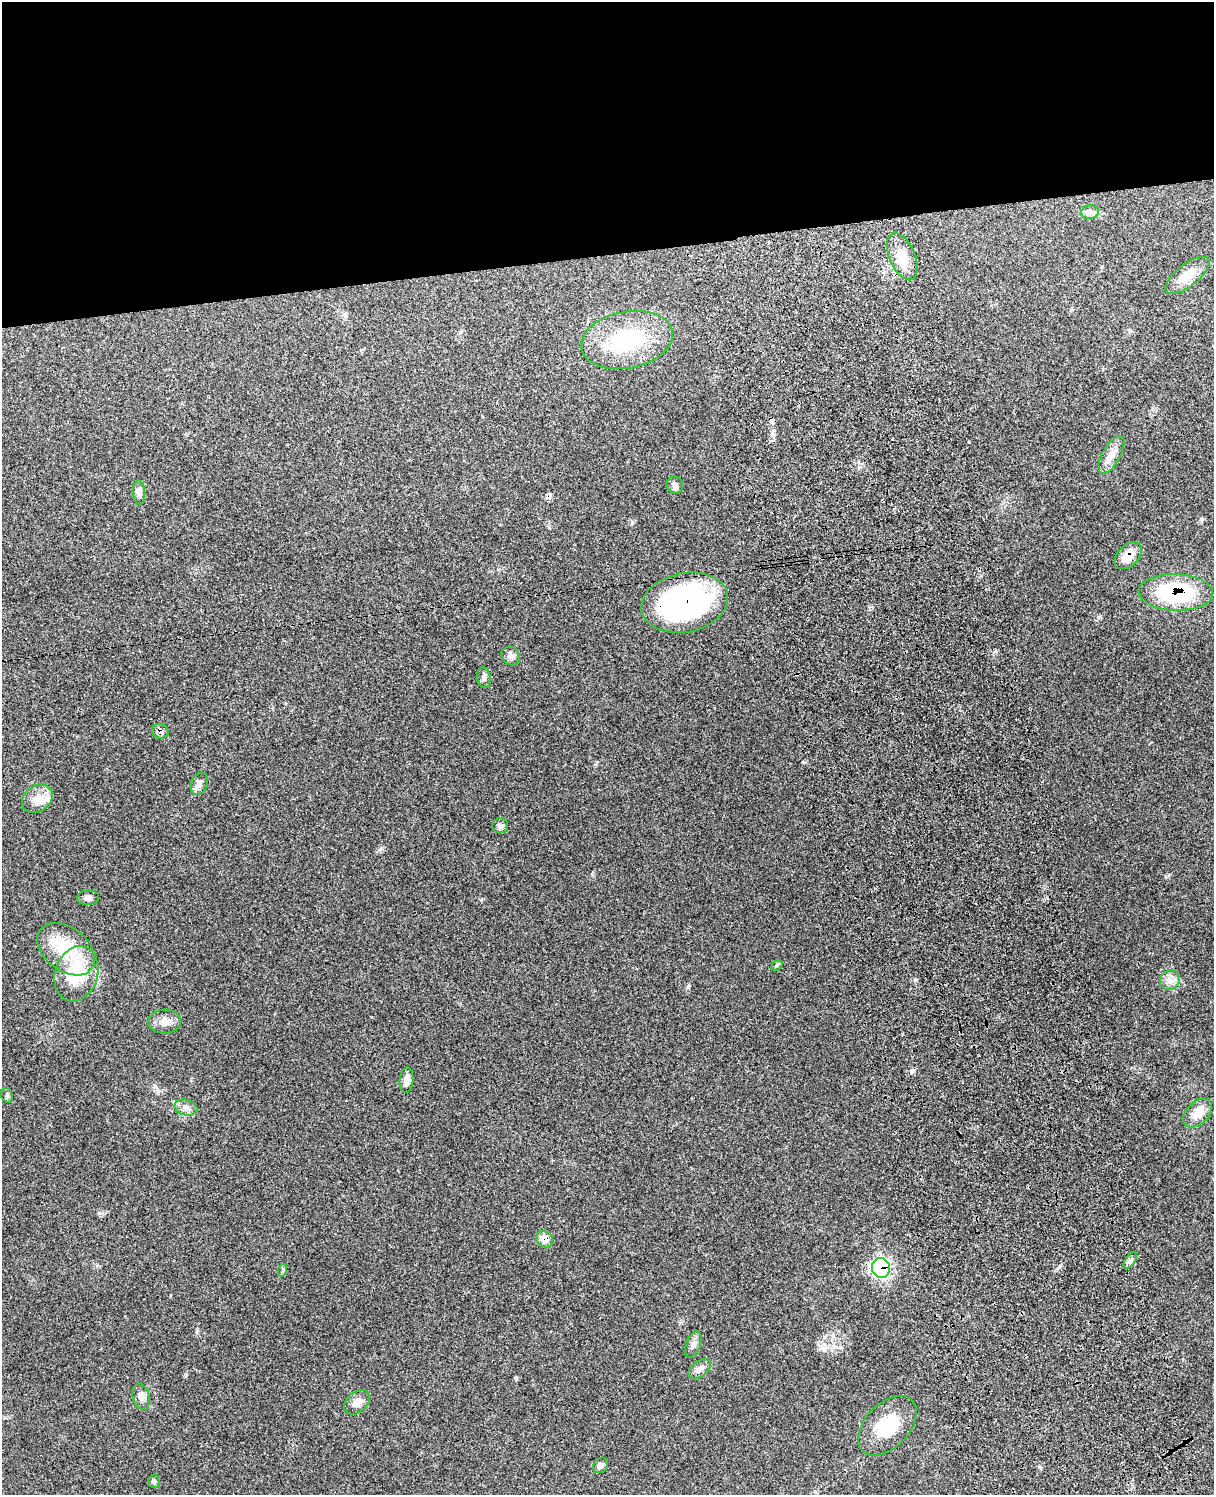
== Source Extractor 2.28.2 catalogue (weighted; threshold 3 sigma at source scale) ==
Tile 2 of 4 x 3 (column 2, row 1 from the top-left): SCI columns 1326-2537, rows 3157-4649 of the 5082 x 4924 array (HDU 1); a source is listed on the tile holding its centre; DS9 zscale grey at full resolution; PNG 1216 x 1497 px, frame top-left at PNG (2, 2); each listed source drawn as its Kron ellipse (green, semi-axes under 4 px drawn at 4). Shown black and unused: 17% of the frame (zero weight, under 3 of 4 exposures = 6% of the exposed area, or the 3 px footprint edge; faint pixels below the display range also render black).
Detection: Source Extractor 2.28.2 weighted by HDU 2 'WHT'; one run over the whole footprint, this tile lists its part. Background 0.234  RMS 0.0086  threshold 0.0388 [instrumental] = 3 sigma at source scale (4.5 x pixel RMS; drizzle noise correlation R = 1.50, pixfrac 1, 0.05/0.05 arcsec/px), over >= 5 px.
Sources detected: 39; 2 cosmic-ray / hot-pixel residue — neither listed nor drawn; the other 37 listed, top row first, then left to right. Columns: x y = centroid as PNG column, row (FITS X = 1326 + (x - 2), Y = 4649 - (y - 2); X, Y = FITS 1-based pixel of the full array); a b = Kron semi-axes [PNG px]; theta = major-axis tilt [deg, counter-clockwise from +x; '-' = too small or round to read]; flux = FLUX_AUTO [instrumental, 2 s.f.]
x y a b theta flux
1090 212 9 7 9 3.3
902 256 25 12 -67 15
1187 275 27 11 38 16
627 340 46 28 11 72
1111 455 21 8 60 8.5
675 485 9 8 - 2.8
139 493 12 6 -86 3.4
1128 556 16 10 44 12
1176 592 37 18 -2 76
685 603 44 29 12 190
511 656 10 8 -51 3.9
484 678 10 6 -81 3.1
160 731 8 7 - 4.3
199 784 11 8 67 3.7
37 799 16 13 35 11
500 826 8 7 - 2.5
88 898 11 7 3 3.4
66 949 32 21 -38 40
777 965 6 4 44 1.3
76 974 28 21 73 40
1170 980 10 9 - 5.6
165 1021 16 12 3 7.3
406 1080 13 7 84 6.7
7 1095 7 5 -70 1.7
186 1108 11 8 -13 4.5
1198 1113 17 11 44 11
545 1239 9 7 -40 12
1130 1261 10 5 55 2.4
881 1268 10 9 - 160
283 1270 6 4 72 1.2
693 1345 14 7 68 3.7
700 1369 12 7 36 4.5
141 1397 13 8 -75 5
357 1402 14 10 42 6
887 1426 35 22 46 36
601 1465 8 6 49 2.8
154 1481 7 5 -88 1.6
Overlapping masked pixels (flux is a lower limit): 6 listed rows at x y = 1128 556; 1176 592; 685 603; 160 731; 545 1239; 881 1268
Unlisted compact peaks at least as high as the median listed source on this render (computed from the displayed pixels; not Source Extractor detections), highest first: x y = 688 987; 516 1378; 632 523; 381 849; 803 762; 1059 1267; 969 442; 186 1375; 1202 519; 481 900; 1040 1467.